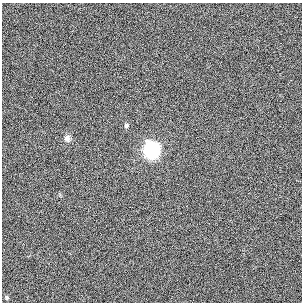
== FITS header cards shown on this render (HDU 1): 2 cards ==
NAXIS1  =                  300 / length of data axis 1
NAXIS2  =                  300 / length of data axis 2

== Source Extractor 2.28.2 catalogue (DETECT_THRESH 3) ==
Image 300 x 300 px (HDU 1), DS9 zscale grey, 1 PNG px = 1 image px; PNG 304 x 304 px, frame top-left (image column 1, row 300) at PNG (2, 3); no overlay
Background -0.615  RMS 5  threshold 15.1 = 3 sigma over >= 5 px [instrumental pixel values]
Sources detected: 4; all 4 listed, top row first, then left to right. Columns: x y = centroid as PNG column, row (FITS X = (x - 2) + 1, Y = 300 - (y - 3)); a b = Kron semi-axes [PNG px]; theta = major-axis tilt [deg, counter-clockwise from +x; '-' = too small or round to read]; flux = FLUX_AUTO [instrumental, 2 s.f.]
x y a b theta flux
126 125 6 5 - 780
67 138 10 9 - 1600
152 150 7 7 - 120000
7 298 5 5 - 770